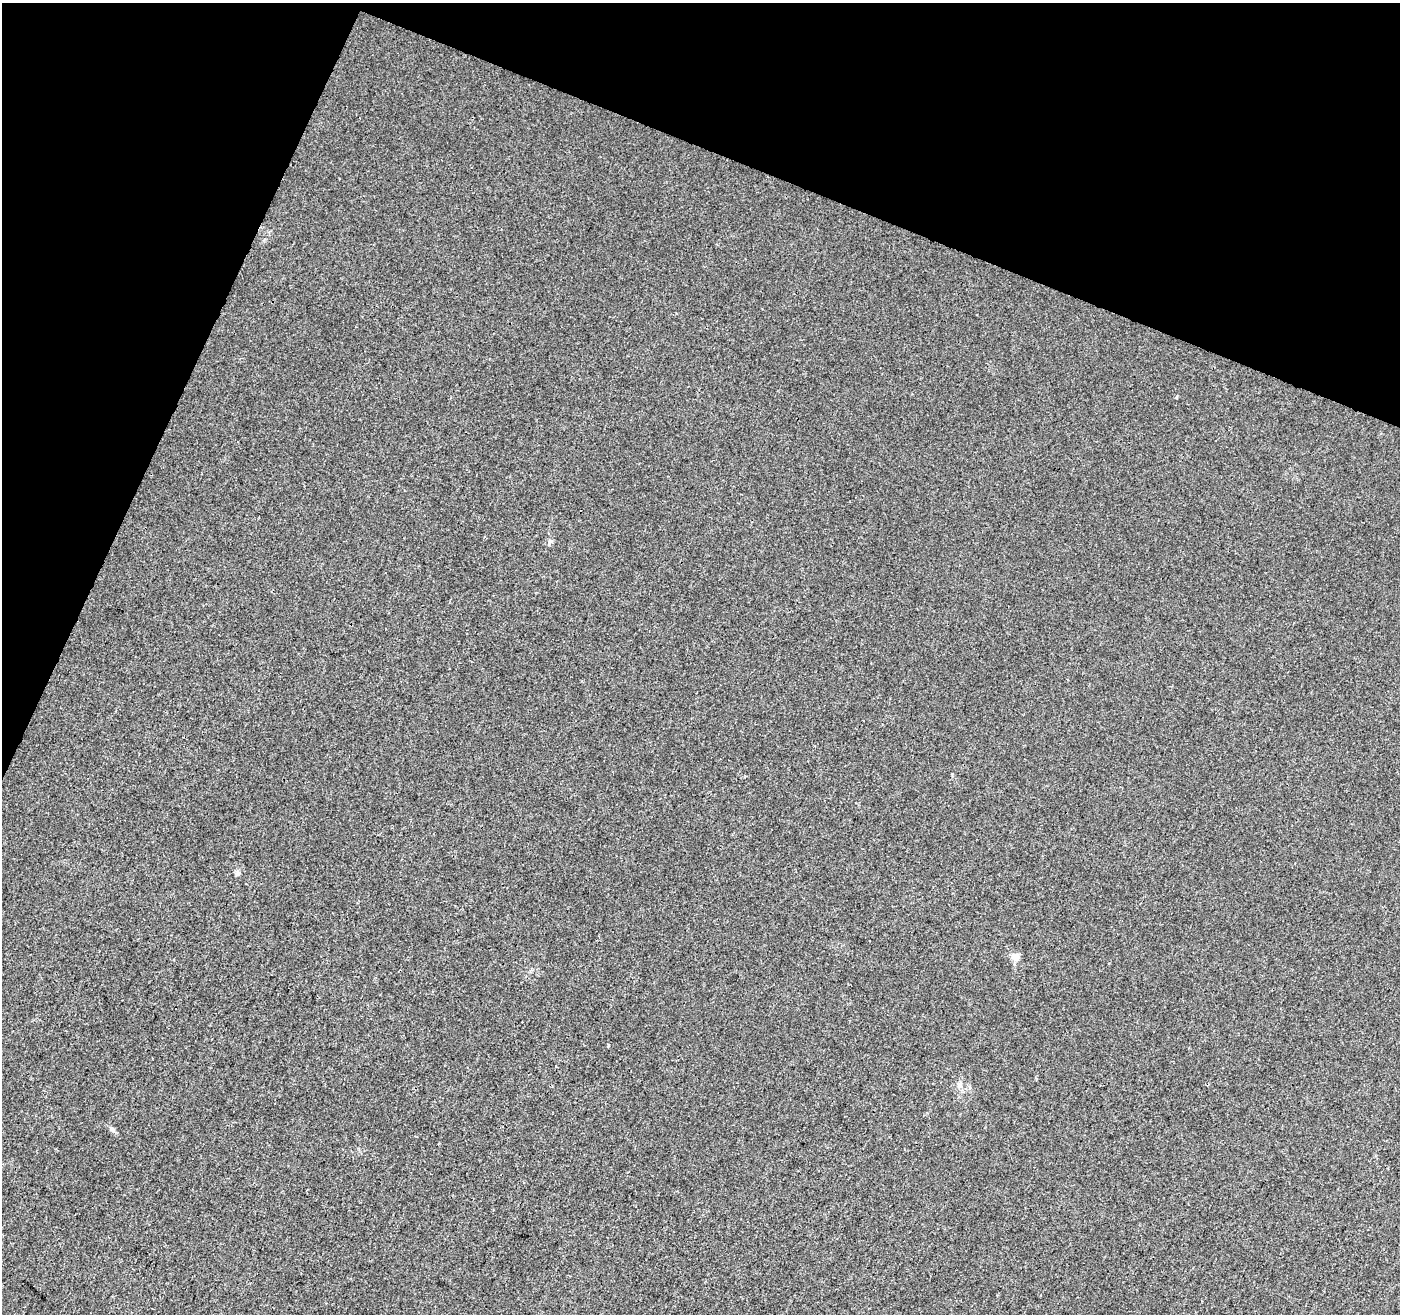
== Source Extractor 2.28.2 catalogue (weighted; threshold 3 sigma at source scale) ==
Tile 2 of 4 x 4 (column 2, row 1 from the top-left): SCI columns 1410-2807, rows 4209-5520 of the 5605 x 5730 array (HDU 1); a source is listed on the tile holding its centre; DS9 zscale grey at full resolution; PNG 1402 x 1316 px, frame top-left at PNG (2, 3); no overlay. Shown black and unused: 20% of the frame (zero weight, under 3 of 4 exposures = <1% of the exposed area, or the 3 px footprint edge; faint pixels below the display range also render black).
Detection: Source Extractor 2.28.2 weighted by HDU 2 'WHT'; one run over the whole footprint, this tile lists its part. Background 6.74e-04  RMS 0.0028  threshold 0.0126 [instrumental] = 3 sigma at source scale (4.5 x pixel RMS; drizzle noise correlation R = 1.50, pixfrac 1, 0.0396/0.0396 arcsec/px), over >= 5 px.
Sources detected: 6; all 6 listed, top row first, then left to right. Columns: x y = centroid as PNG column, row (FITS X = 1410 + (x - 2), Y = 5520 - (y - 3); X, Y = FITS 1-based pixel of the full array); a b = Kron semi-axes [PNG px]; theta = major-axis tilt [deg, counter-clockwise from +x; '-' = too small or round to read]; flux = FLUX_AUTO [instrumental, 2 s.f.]
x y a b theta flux
1176 397 4 3 - 0.28
550 541 6 5 - 0.55
1015 957 9 9 - 1.8
608 1045 4 3 - 0.52
960 1085 8 7 - 1
112 1129 7 5 -60 0.59